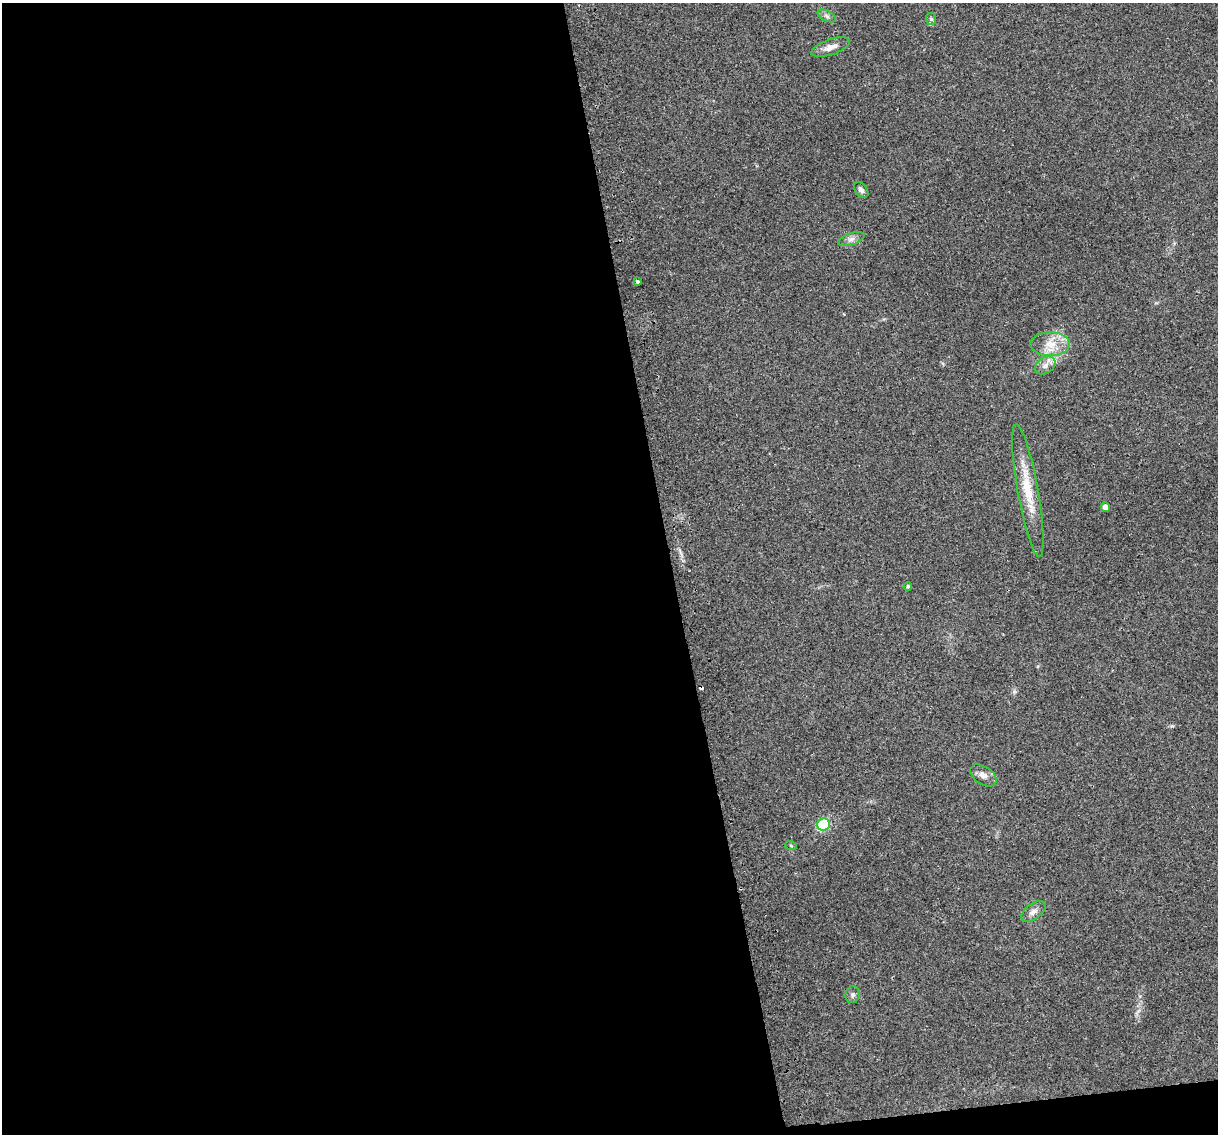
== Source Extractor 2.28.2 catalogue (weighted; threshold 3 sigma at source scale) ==
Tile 13 of 4 x 4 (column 1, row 4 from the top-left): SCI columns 32-1247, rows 78-1209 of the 4924 x 4639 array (HDU 1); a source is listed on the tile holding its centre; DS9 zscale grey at full resolution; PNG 1220 x 1136 px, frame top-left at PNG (2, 3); each listed source drawn as its Kron ellipse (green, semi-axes under 4 px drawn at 4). Shown black and unused: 56% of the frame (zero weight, under 2 of 3 exposures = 2% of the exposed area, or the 3 px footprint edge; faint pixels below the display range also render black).
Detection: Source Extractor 2.28.2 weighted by HDU 2 'WHT'; one run over the whole footprint, this tile lists its part. Background 0.103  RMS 0.01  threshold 0.0454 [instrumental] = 3 sigma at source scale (4.5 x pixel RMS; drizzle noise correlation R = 1.50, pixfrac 1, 0.0396/0.0396 arcsec/px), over >= 5 px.
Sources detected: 18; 1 cosmic-ray / hot-pixel residue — neither listed nor drawn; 1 inside a brighter listed object's ellipse — not listed separately; the other 16 listed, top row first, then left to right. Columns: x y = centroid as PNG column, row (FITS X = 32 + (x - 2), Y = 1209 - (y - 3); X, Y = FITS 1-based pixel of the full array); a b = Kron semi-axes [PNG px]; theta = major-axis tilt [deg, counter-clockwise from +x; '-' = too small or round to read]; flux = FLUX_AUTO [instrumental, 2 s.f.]
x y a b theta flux
827 16 10 5 -27 2.7
931 19 6 5 - 2.1
831 47 20 7 19 8.2
861 190 9 5 -50 3.3
851 239 14 6 19 4.7
637 281 3 3 - 5.2
1050 344 20 11 -1 17
1045 365 11 8 34 5.8
1028 490 67 10 -80 32
1105 507 5 4 - 4.9
908 587 4 4 - 1.6
983 775 15 8 -34 6.5
823 824 6 6 - 70
791 846 6 3 -20 1.1
1033 911 14 8 37 5.5
852 995 8 7 - 3.1